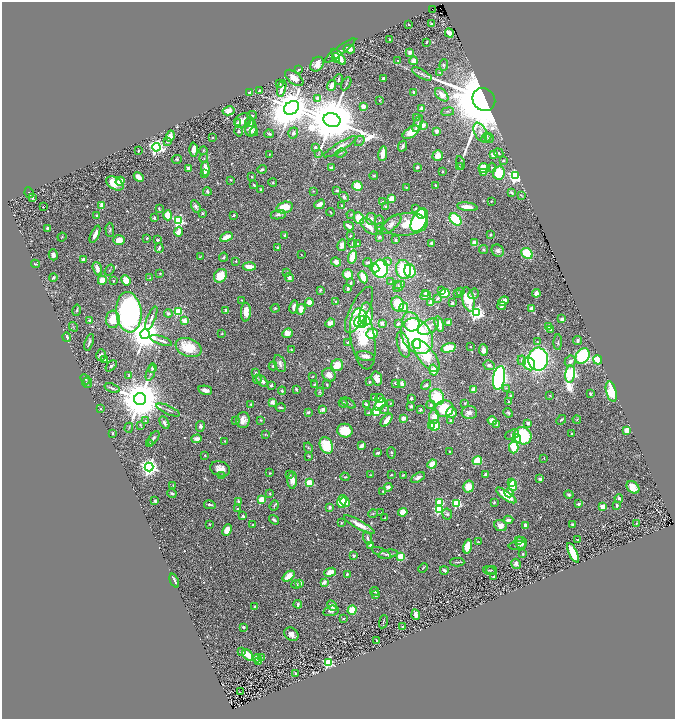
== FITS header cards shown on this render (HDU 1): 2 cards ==
NAXIS1  =                 1346
NAXIS2  =                 1434

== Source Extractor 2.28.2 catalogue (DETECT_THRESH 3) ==
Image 1346 x 1434 px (HDU 1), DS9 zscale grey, zoomed out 1/2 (1 PNG px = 2 x 2 image px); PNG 677 x 721 px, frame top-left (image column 2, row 1434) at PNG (2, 2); each listed source drawn as its Kron ellipse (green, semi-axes under 4 px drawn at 4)
Background 0.492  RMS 0.043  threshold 0.129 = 3 sigma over >= 5 px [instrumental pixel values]
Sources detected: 631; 15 cannot appear on this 1/2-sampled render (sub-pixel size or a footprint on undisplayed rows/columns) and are neither listed nor drawn; of the other 616, the 500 brightest by FLUX_AUTO listed and drawn (116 fainter detections omitted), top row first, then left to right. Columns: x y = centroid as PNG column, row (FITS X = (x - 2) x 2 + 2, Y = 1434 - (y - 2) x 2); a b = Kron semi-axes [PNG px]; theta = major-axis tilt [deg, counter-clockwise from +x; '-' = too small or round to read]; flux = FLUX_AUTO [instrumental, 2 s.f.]
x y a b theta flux
432 10 2 1 - 270
431 24 3 3 - 17
408 25 2 2 - 17
449 33 5 3 - 82
390 40 2 2 - 46
426 42 3 2 - 7.5
349 49 6 3 -10 59
340 50 19 4 37 28
410 53 2 2 - 120
339 57 10 3 -49 140
336 58 5 4 - 200
398 60 2 2 - 6.8
413 61 4 3 - 62
317 64 8 6 55 60
444 65 6 4 85 17
299 69 3 2 - 8
439 72 3 2 - 8.4
422 74 11 3 -28 26
294 78 11 5 -39 73
339 79 5 2 - 13
384 79 3 3 - 19
280 84 2 2 - 15
346 84 7 2 60 11
331 85 5 3 - 56
282 88 8 3 75 72
260 91 3 2 - 28
249 92 4 2 - 25
414 92 3 3 - 24
442 95 8 5 -45 79
318 99 3 2 - 120
380 100 3 3 - 6
484 100 12 11 - 71000
363 106 4 3 - 53
291 108 8 6 37 31000
422 109 3 3 - 43
229 111 6 4 9 69
448 112 6 4 9 17
252 115 5 3 - 9.3
416 118 3 3 - 6.7
243 120 9 6 32 83
332 120 8 7 - 75000
249 122 5 4 - 41
237 123 3 2 - 70
418 124 9 4 66 24
423 125 4 3 - 65
251 128 8 5 79 80
238 131 5 3 - 11
436 131 4 3 - 34
254 132 4 3 - 19
411 132 9 5 33 150
480 132 10 6 -64 45
293 133 5 5 - 24
269 134 5 3 - 13
170 136 5 4 - 52
212 137 2 2 - 6.8
486 138 5 4 - 19
489 138 5 4 - 16
359 141 6 1 49 5.6
167 142 4 3 - 9.7
402 146 6 2 64 21
156 147 4 4 - 2700
315 147 2 2 - 19
340 147 19 4 32 61
194 150 7 4 90 65
203 150 4 3 - 8.9
138 151 2 2 - 8.9
341 153 6 2 24 8.5
499 153 5 3 - 12
269 154 2 2 - 5.7
318 154 4 2 - 6.5
383 154 7 3 81 100
494 155 4 3 - 69
438 156 5 5 - 79
204 158 4 3 - 9.3
177 159 5 3 - 9.8
503 161 3 3 - 11
460 163 7 3 -78 10
417 167 3 2 - 19
459 167 4 3 - 6.8
188 168 2 2 - 100
331 168 3 3 - 31
484 168 5 5 - 200
492 168 5 4 - 16
205 169 7 3 -84 130
262 169 4 3 - 16
442 172 3 2 - 12
483 173 3 3 - 22
499 173 6 6 - 240
204 174 4 3 - 12
374 176 4 3 - 8.6
516 176 4 3 - 2700
139 177 5 3 - 61
252 177 3 3 - 7.3
231 180 2 2 - 7.4
120 181 4 4 - 88
115 183 9 6 -31 150
273 183 4 4 - 10
254 185 3 2 - 6.6
435 185 3 2 - 8.2
357 186 5 4 - 150
406 187 3 3 - 7.4
260 189 3 2 - 14
313 191 3 2 - 5.6
337 191 3 3 - 19
207 192 4 3 - 14
29 193 5 2 - 7.2
511 193 3 2 - 13
521 195 4 2 - 6.8
344 197 5 4 - 18
33 198 3 2 - 8.8
391 199 4 3 - 89
382 202 3 3 - 13
491 202 2 2 - 5.7
320 204 6 4 39 46
102 205 2 2 - 120
342 206 3 2 - 9.7
386 206 3 3 - 9
44 207 2 1 - 6
196 207 7 4 -64 21
284 207 8 5 15 190
467 207 10 4 -7 84
416 208 3 3 - 7.2
159 209 4 2 - 7.6
331 212 4 1 - 5.7
202 213 3 2 - 9.3
351 214 4 3 - 8.4
421 214 5 4 - 190
168 215 5 4 - 130
234 215 2 2 - 9.1
278 215 7 4 8 25
97 216 3 2 - 12
154 218 2 2 - 41
359 218 6 5 - 170
371 219 6 5 - 39
456 219 7 5 -43 390
419 220 13 7 63 1200
178 221 4 4 - 1000
379 221 6 3 74 11
391 224 13 5 43 44
406 224 22 11 5 260
349 226 5 2 - 58
369 226 10 6 -44 98
48 228 3 3 - 32
380 228 4 3 - 17
110 230 7 3 -87 11
178 232 5 3 - 94
95 234 9 3 66 63
490 235 4 3 - 11
285 236 4 3 - 21
350 236 3 2 - 8.8
62 237 4 3 - 7.1
226 237 7 3 26 97
379 237 4 3 - 17
147 238 3 2 - 10
119 240 6 5 - 78
158 240 3 3 - 12
396 240 2 2 - 14
352 243 4 3 - 8.2
431 243 3 3 - 23
474 243 3 3 - 73
358 244 3 2 - 9
342 245 6 4 77 47
278 247 4 3 - 11
159 248 4 3 - 18
484 249 4 4 - 11
498 251 6 5 - 36
527 253 6 5 - 260
53 255 5 4 - 31
301 255 2 2 - 5.8
200 257 3 2 - 7.3
224 257 5 3 - 14
352 257 6 3 75 170
84 260 4 3 - 42
236 261 2 2 - 14
336 262 5 4 - 51
368 262 4 3 - 23
388 262 4 3 - 21
36 264 4 3 - 11
249 267 6 3 -4 120
374 268 5 4 - 39
97 269 7 3 -72 56
380 269 9 8 - 590
403 269 10 7 -82 370
109 270 6 3 56 8.5
410 271 7 5 -74 170
287 272 2 2 - 26
160 273 2 2 - 6
348 274 5 5 - 110
220 276 7 6 - 170
363 277 6 3 -64 130
53 278 4 3 - 16
150 278 4 3 - 8.1
289 278 5 3 - 47
102 280 4 4 - 98
126 280 5 4 - 130
114 281 4 2 - 5.8
391 282 4 3 - 12
351 283 2 2 - 15
398 285 4 3 - 6.5
399 287 6 4 44 15
348 289 3 3 - 27
320 290 3 2 - 9.3
441 290 4 3 - 17
461 291 4 3 - 25
426 293 3 3 - 28
445 293 5 4 - 190
536 293 4 3 - 44
457 294 3 3 - 13
474 294 6 5 - 16
426 296 6 3 24 50
437 298 3 3 - 22
468 299 12 6 -77 310
242 300 3 3 - 6
504 301 5 4 - 55
309 302 4 4 - 78
336 302 2 2 - 10
431 303 4 2 - 69
452 303 3 3 - 20
398 304 7 6 - 200
502 306 4 3 - 23
294 307 7 3 80 40
404 307 5 4 - 51
275 308 4 4 - 11
531 308 3 2 - 47
301 309 5 4 - 92
77 310 6 2 79 11
226 310 3 2 - 43
359 310 25 9 62 190
178 311 3 3 - 530
129 312 20 12 -84 3300
246 312 9 5 88 90
168 313 4 4 - 23
476 313 4 4 - 2500
366 314 11 6 88 210
151 318 12 3 67 28
113 319 8 7 - 150
562 319 3 2 - 48
90 321 2 2 - 77
184 321 2 2 - 180
360 322 6 5 - 750
363 322 6 4 83 630
411 322 10 8 -66 230
330 323 5 4 - 57
382 323 2 2 - 75
449 323 3 3 - 70
398 324 3 2 - 22
439 324 8 3 -74 66
73 327 5 2 - 6.7
429 327 11 7 31 91
549 327 4 3 - 67
551 330 3 3 - 19
287 333 5 4 - 86
372 333 6 5 - 140
145 334 5 5 - 21000
222 334 3 3 - 6.3
417 336 19 14 -56 1200
67 337 4 3 - 19
363 339 31 12 -81 500
161 340 11 3 -19 30
578 340 4 4 - 22
537 341 2 2 - 6.3
89 342 9 2 71 22
558 342 8 3 88 12
348 343 2 2 - 54
403 344 13 6 -76 140
416 344 5 4 - 170
470 347 2 2 - 5.7
188 348 13 9 -21 230
448 348 7 4 15 200
291 350 3 3 - 8.1
483 350 6 4 -84 38
101 355 6 4 74 38
366 356 9 5 -13 46
426 356 19 8 -54 360
583 356 8 6 56 870
538 359 11 10 - 1600
104 360 4 3 - 22
522 360 5 4 - 12
598 360 5 4 - 140
570 361 6 5 - 32
280 364 9 5 -67 38
529 364 7 5 -56 160
337 365 6 5 - 140
489 365 6 5 - 32
111 366 6 3 46 14
273 366 4 4 - 14
152 368 5 4 - 20
433 370 5 3 - 120
256 372 3 3 - 8
150 373 8 3 71 16
570 374 9 4 83 1800
128 375 3 3 - 6
329 375 7 6 - 70
313 376 2 2 - 5.6
377 378 7 5 -72 61
499 378 12 6 81 1800
85 379 5 2 - 7.8
257 379 4 3 - 8.9
262 381 7 3 -49 44
369 382 2 2 - 9.9
87 383 5 5 - 16
395 383 2 2 - 11
402 384 3 2 - 54
271 385 2 2 - 21
314 385 4 3 - 7.1
327 385 4 2 - 11
426 385 5 4 - 16
112 388 8 2 -18 14
506 388 4 3 - 9.8
296 389 4 2 - 11
205 390 7 4 -14 49
474 390 4 3 - 52
282 391 4 3 - 11
320 392 5 3 - 10
611 392 10 5 -76 250
590 393 3 2 - 14
510 395 2 2 - 9.5
550 395 3 3 - 5.7
374 397 3 3 - 12
437 397 8 7 - 350
380 398 4 4 - 39
411 398 3 2 - 18
140 399 6 6 - 50000
509 401 4 3 - 8.9
272 402 2 2 - 140
343 403 4 4 - 14
348 403 8 3 -32 13
390 403 2 2 - 7.3
465 403 3 2 - 9.7
251 404 3 3 - 11
366 404 4 3 - 14
380 404 7 4 53 340
431 405 4 4 - 23
411 406 3 2 - 18
281 408 5 2 - 13
101 409 3 3 - 6.7
323 409 3 2 - 48
444 409 9 8 - 310
168 410 12 2 -24 17
384 410 4 3 - 8.6
420 410 3 3 - 13
308 412 4 3 - 17
376 412 3 3 - 570
369 413 4 3 - 12
451 413 5 5 - 76
469 413 8 6 3 50
508 413 5 4 - 19
434 417 7 4 84 110
403 418 3 3 - 66
236 420 2 2 - 12
243 420 8 6 87 55
261 420 4 3 - 7.7
386 420 8 3 50 72
561 420 5 2 - 11
577 420 4 3 - 7.7
145 421 4 3 - 8.5
451 421 4 3 - 20
492 421 4 4 - 66
164 423 7 4 -61 29
528 423 2 2 - 83
141 425 4 3 - 7.5
435 425 5 5 - 180
497 425 4 3 - 18
200 426 5 4 - 28
431 426 4 3 - 100
129 428 5 3 - 9.4
627 430 3 3 - 310
345 431 8 7 - 190
112 433 4 3 - 10
265 434 3 3 - 6.4
572 434 3 2 - 10
512 435 7 4 22 31
523 436 9 8 - 630
153 438 8 3 54 15
197 439 5 4 - 47
516 439 4 3 - 180
225 441 2 2 - 9.2
150 444 3 3 - 20
326 445 8 6 -68 320
362 446 4 2 - 76
514 447 6 4 88 210
308 448 5 3 - 6.8
449 451 3 2 - 9
378 453 3 2 - 25
391 453 5 3 - 15
205 455 2 2 - 15
309 456 2 2 - 5.9
544 458 3 2 - 5.8
477 461 5 4 - 150
432 464 5 4 - 110
149 467 4 4 - 4500
220 469 10 7 -18 69
269 473 3 3 - 7.9
289 475 3 3 - 8.6
370 475 3 2 - 6.4
391 475 2 2 - 7.4
403 475 4 3 - 6.9
486 475 3 3 - 35
222 476 4 3 - 18
345 477 4 3 - 9.9
418 478 7 4 30 36
540 479 2 2 - 68
292 480 8 5 89 62
309 483 3 3 - 360
511 483 3 3 - 380
173 485 2 2 - 5.5
513 485 5 4 - 160
388 487 4 3 - 36
468 487 6 5 - 120
633 487 7 5 -40 75
383 491 3 2 - 7.9
172 493 4 2 - 16
509 493 4 4 - 46
270 494 3 3 - 7.8
569 494 5 4 - 23
506 495 12 4 -35 220
619 498 4 3 - 20
261 499 3 3 - 360
155 501 2 2 - 14
342 501 6 4 77 180
239 502 4 3 - 19
345 502 5 4 - 170
439 502 3 3 - 460
494 502 3 2 - 11
457 503 3 3 - 630
578 504 3 2 - 31
210 505 6 3 -11 21
617 505 3 2 - 14
274 506 5 3 - 9.2
330 507 3 3 - 27
603 507 3 2 - 210
237 509 3 3 - 7.7
439 510 3 3 - 660
403 512 5 4 - 100
373 513 5 3 - 10
381 513 4 2 - 5.8
447 514 5 5 - 19
243 516 3 2 - 27
385 518 3 2 - 7.9
274 520 5 3 - 15
508 520 5 3 - 32
341 523 4 3 - 6.6
637 523 3 2 - 5.7
209 524 3 2 - 6.5
572 524 3 2 - 13
253 525 4 2 - 7.2
359 525 17 4 -29 85
501 525 6 5 - 60
525 525 3 2 - 34
227 530 6 4 68 68
367 538 7 3 -74 22
578 540 2 2 - 8.3
519 541 4 3 - 29
478 542 3 3 - 5.7
521 543 6 5 - 40
370 545 4 3 - 41
517 545 9 3 6 16
467 546 7 3 75 180
382 553 10 3 -27 17
573 553 10 4 -64 290
388 554 10 3 10 19
523 554 2 2 - 10
353 556 3 2 - 13
401 556 3 3 - 430
457 562 7 2 0 11
516 564 5 4 - 36
423 568 5 2 - 8.6
444 570 4 3 - 22
489 570 6 2 -15 9.3
492 570 5 2 - 5.9
330 572 6 4 20 79
347 574 3 3 - 16
288 576 7 3 41 120
493 576 2 2 - 8.2
174 581 7 2 -67 21
324 582 3 2 - 57
300 583 2 2 - 110
296 584 4 4 - 19
375 591 4 2 - 11
375 595 2 2 - 45
298 604 4 3 - 28
255 606 3 3 - 14
332 606 5 4 - 64
352 610 5 4 - 230
331 611 8 5 14 32
416 615 5 3 - 70
343 619 3 2 - 9.4
383 622 7 2 78 13
243 627 3 3 - 18
403 627 3 2 - 8.5
291 634 8 6 -43 41
376 640 3 2 - 6.5
241 651 4 3 - 11
247 655 7 3 -50 140
257 658 4 4 - 27
261 658 3 2 - 6.3
259 662 3 2 - 5.8
328 663 3 3 - 890
295 673 2 2 - 6.8
240 692 2 1 - 43
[116 fainter detections neither listed nor drawn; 15 sub-pixel or undisplayed-footprint detections neither listed nor drawn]